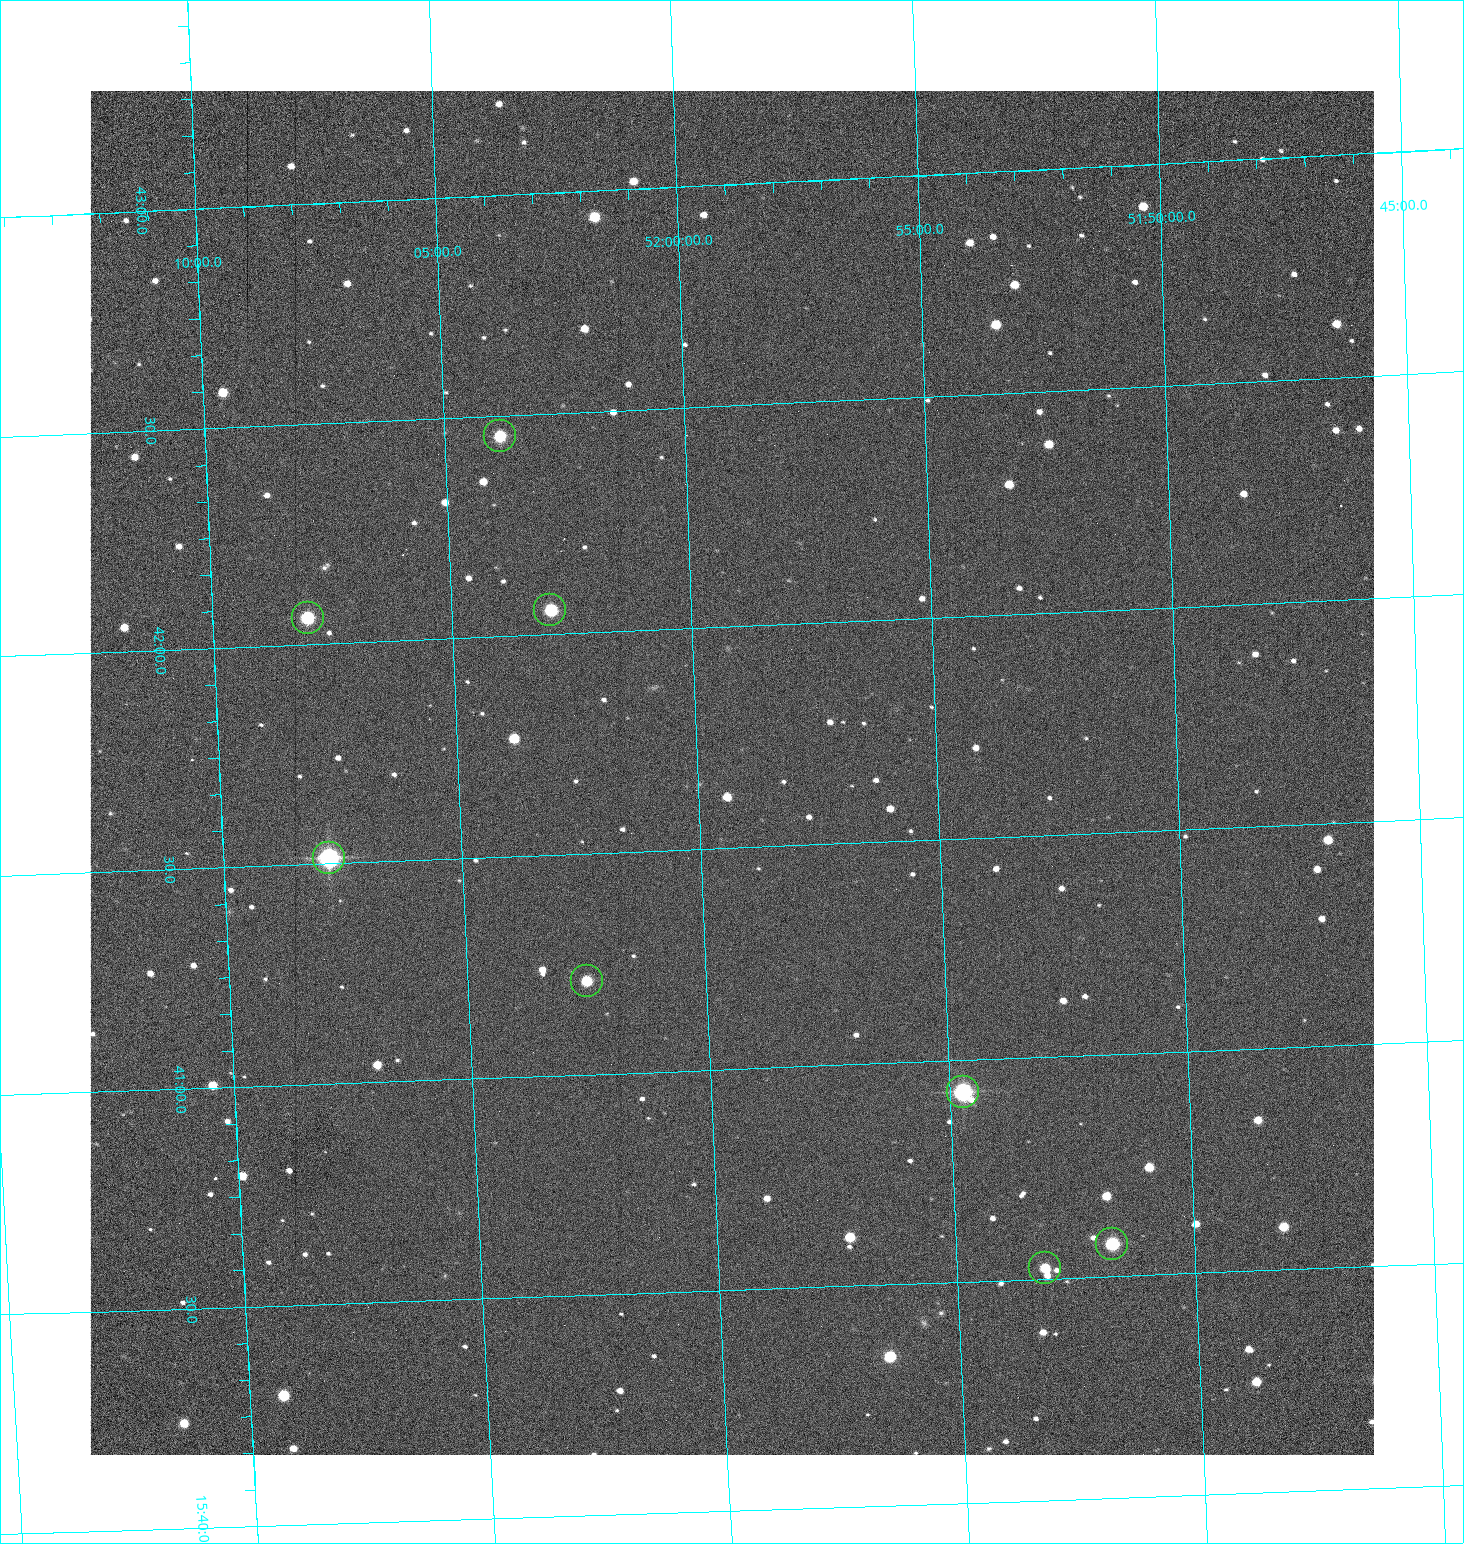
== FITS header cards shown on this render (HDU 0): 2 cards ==
NAXIS1  =                 1284 /fastest changing axis
NAXIS2  =                 1364 /next to fastest changing axis

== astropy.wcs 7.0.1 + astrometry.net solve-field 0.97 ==
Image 1284 x 1364 px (HDU 0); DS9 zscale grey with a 90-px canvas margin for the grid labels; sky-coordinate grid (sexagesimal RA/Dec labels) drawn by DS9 from the SOLVED WCS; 8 Tycho-2 reference stars matched to detected sources circled (green)
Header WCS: RA---TAN/DEC--TAN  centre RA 15:41:40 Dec +51:59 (235.42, +51.99 deg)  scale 1.26 arcsec/px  FOV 26.9' x 28.5'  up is +92 deg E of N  parity flipped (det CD > 0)
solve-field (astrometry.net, Tycho-2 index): VERIFIED the header's WCS against the Tycho-2 star catalogue (8 matches, 0 conflicts) and refined it, rather than solving blind
Solved WCS: RA---TAN-SIP/DEC--TAN-SIP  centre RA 15:41:40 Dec +51:59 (235.42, +51.99 deg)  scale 1.25 arcsec/px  FOV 26.8' x 28.5'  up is +92 deg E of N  parity flipped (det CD > 0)
The solver's refit moves the header's centre by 0.74 arcsec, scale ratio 0.9982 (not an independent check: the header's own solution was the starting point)
Tycho-2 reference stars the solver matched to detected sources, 8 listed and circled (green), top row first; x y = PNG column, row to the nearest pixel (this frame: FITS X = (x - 91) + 1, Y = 1364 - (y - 91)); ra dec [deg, ICRS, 3 dp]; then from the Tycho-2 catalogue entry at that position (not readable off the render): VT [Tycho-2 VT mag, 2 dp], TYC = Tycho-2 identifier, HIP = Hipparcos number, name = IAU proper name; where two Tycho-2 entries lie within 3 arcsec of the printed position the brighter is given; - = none
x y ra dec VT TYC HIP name
501 436 235.614 +52.064 11.61 3489-1132-1 - -
551 610 235.514 +52.049 11.19 3489-1407-1 - -
309 618 235.515 +52.133 11.12 3489-1380-1 - -
330 858 235.378 +52.130 9.31 3489-1322-1 76850 -
588 981 235.303 +52.042 11.52 3489-958-1 - -
964 1092 235.232 +51.912 9.59 3489-824-1 - -
1113 1244 235.143 +51.862 10.97 3489-1016-1 - -
1046 1268 235.131 +51.886 12.29 3489-908-1 - -